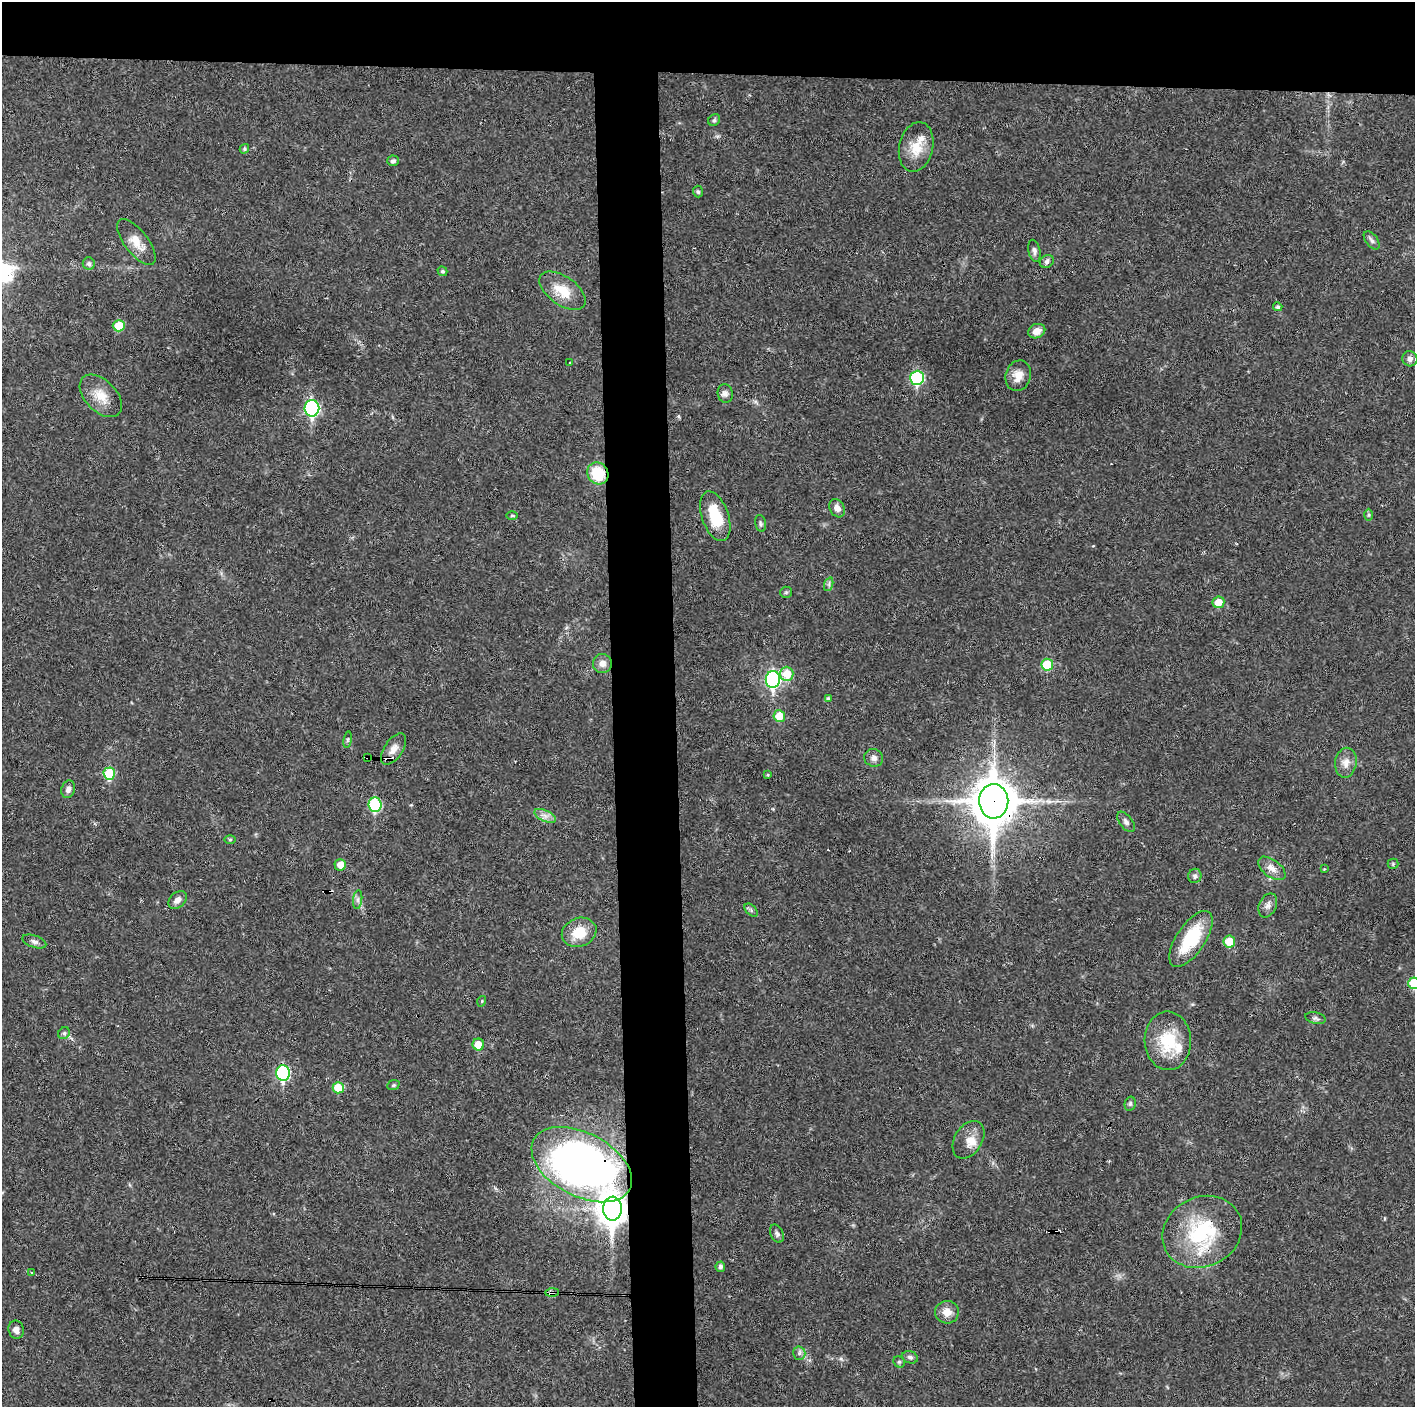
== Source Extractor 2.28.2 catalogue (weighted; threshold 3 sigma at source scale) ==
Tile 2 of 3 x 3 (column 2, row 1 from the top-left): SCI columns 1414-2826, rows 2811-4215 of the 4239 x 4216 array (HDU 1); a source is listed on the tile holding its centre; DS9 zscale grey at full resolution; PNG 1417 x 1409 px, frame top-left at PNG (2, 2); each listed source drawn as its Kron ellipse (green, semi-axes under 4 px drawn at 4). Shown black and unused: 10% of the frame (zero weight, under 3 of 4 exposures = <1% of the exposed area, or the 3 px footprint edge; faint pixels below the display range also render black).
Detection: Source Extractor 2.28.2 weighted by HDU 2 'WHT'; one run over the whole footprint, this tile lists its part. Background 0.0269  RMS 0.0024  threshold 0.0106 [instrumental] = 3 sigma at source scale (4.5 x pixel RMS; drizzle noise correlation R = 1.50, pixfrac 1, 0.05/0.05 arcsec/px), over >= 5 px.
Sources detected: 95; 6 cosmic-ray / hot-pixel residue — neither listed nor drawn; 3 inside a brighter listed object's ellipse — not listed separately; the other 86 listed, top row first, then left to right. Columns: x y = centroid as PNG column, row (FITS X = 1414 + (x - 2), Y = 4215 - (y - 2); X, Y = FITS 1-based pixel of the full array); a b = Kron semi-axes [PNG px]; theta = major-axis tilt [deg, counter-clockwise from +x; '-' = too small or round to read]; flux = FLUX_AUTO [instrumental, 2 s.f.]
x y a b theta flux
714 120 6 5 - 0.45
916 147 25 17 77 5.2
244 149 5 4 - 0.39
393 161 6 5 - 0.7
698 192 6 5 - 0.4
1372 240 10 6 -53 0.73
136 242 27 11 -52 3.4
1034 251 11 6 -77 0.78
1047 262 7 6 - 0.74
89 264 6 6 - 0.73
442 271 5 4 - 0.43
563 291 26 14 -35 5.6
1278 307 4 4 - 0.5
119 326 6 6 - 5.6
1037 331 9 7 25 2.1
1410 359 7 7 - 1
570 363 2 2 - 0.16
1018 376 15 12 74 2.8
917 378 7 7 - 27
725 393 9 7 -75 1
101 396 25 15 -45 4.4
312 408 8 7 - 41
598 473 11 10 - 8.3
837 508 10 7 -60 1.2
512 515 5 3 - 0.29
1369 515 6 4 89 0.37
715 516 26 13 -71 8.2
760 523 9 5 -77 0.48
829 584 7 4 73 0.51
786 592 6 5 - 0.38
1218 602 6 5 - 3
602 663 9 9 - 1.6
1047 665 6 5 - 8.1
787 674 7 6 - 5.7
773 680 8 7 - 48
828 698 4 4 - 0.3
779 716 6 5 - 4.6
348 740 8 4 82 0.39
393 749 18 9 56 1.8
368 758 4 3 - 2.3
874 758 9 8 - 1.2
1346 763 15 11 80 2.1
109 774 6 6 - 12
768 775 4 3 - 0.27
68 789 9 6 73 0.94
994 801 17 14 -88 770
375 805 7 6 - 20
545 816 11 5 -24 1.2
1126 822 12 6 -52 0.89
230 839 6 4 1 0.28
1393 864 5 5 - 0.3
340 865 6 6 - 2.1
1272 868 16 8 -37 1.9
1324 869 3 2 - 0.2
1195 876 7 6 - 0.62
177 900 10 7 43 1.4
358 900 9 4 82 0.64
1268 905 13 8 65 1.2
751 910 8 4 -46 0.47
579 932 18 14 21 5.5
1191 939 32 14 56 12
34 942 12 6 -20 0.86
1229 942 6 5 - 5.3
1414 983 5 5 - 7
482 1001 5 3 - 0.22
1315 1018 10 5 -13 0.68
64 1033 6 5 - 0.43
1168 1041 29 23 -88 10
478 1044 6 5 - 3.5
283 1073 8 7 - 27
393 1085 6 5 - 0.38
338 1088 5 5 - 5.6
1130 1104 7 5 76 0.47
968 1140 20 13 59 2.7
582 1165 54 31 -28 130
612 1209 12 9 -89 310
1202 1232 41 35 27 20
777 1234 9 6 -64 0.68
720 1267 5 5 - 0.69
31 1272 3 3 - 0.5
552 1292 7 4 0 0.65
947 1312 12 11 - 2.3
16 1330 9 7 -74 1.2
799 1353 6 6 - 0.6
910 1357 8 6 -18 0.7
899 1362 6 5 - 0.42
Overlapping masked pixels (flux is a lower limit): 7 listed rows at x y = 598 473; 368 758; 994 801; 582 1165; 612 1209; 1202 1232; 552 1292
Isophote crosses this tile's border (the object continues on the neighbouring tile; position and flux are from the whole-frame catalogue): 1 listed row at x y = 1414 983